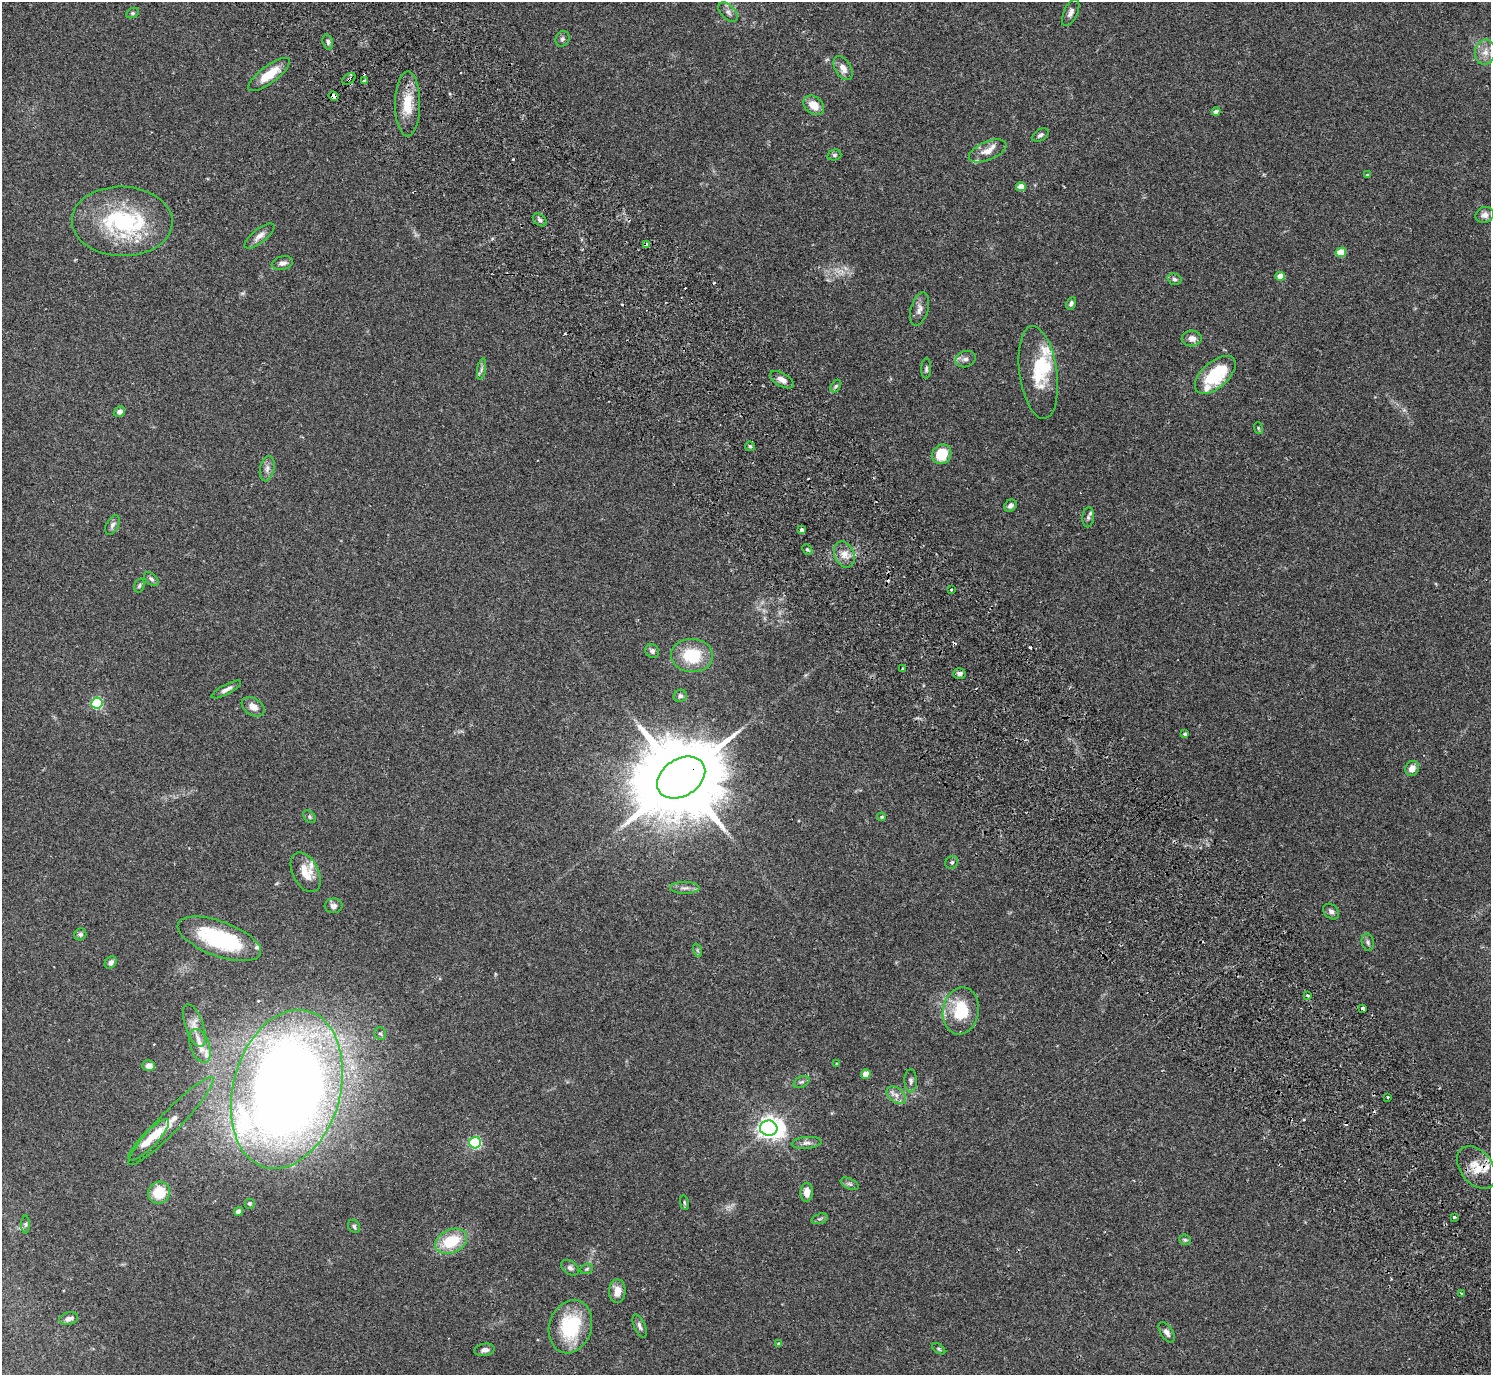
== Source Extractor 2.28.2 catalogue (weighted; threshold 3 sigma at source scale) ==
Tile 6 of 4 x 4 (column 2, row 2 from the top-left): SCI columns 1536-3024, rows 2949-4321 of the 6052 x 6035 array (HDU 1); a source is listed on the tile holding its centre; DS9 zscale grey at full resolution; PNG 1493 x 1377 px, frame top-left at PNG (2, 2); each listed source drawn as its Kron ellipse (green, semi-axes under 4 px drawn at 4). Shown black and unused: <1% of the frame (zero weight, under 2 of 3 exposures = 3% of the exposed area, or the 3 px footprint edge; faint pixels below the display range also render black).
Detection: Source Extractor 2.28.2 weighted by HDU 2 'WHT'; one run over the whole footprint, this tile lists its part. Background 0.109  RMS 0.0066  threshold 0.0297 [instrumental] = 3 sigma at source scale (4.5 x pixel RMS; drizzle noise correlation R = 1.50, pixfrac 1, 0.05/0.05 arcsec/px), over >= 5 px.
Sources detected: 137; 1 too faint to see at this stretch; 1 inside a brighter object's white glare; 8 cosmic-ray / hot-pixel residue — neither listed nor drawn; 9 inside a brighter listed object's ellipse — not listed separately; the other 118 listed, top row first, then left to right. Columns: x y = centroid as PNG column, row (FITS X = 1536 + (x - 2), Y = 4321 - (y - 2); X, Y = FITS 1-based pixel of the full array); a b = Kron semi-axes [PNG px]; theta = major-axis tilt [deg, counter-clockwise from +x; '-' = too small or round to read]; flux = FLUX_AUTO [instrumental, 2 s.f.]
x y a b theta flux
728 12 11 7 -45 2.8
132 13 7 4 27 1.1
1071 13 14 6 65 2.9
562 39 8 6 63 1.8
328 42 7 5 -73 1.6
1485 52 12 10 79 6.1
843 68 13 7 -59 5.4
269 75 25 8 37 15
349 79 7 5 33 1.9
364 81 4 3 - 1.1
333 96 5 3 - 38
408 104 32 12 90 16
814 105 11 8 -39 8.5
1216 111 4 4 - 2.2
1040 135 9 5 32 1.7
988 151 20 9 22 7
834 155 7 5 15 1.3
1367 175 4 3 - 0.76
1021 187 5 4 - 7.9
1485 215 9 7 23 3.5
540 220 7 5 -39 1.9
122 221 50 35 -2 71
260 236 18 7 38 4.1
646 244 4 3 - 3.6
1341 252 5 5 - 17
282 263 11 6 12 2.9
1280 276 5 4 - 6.3
1174 279 7 5 -16 1.6
1071 303 7 4 63 1.5
919 309 17 8 73 4
1192 338 10 8 5 4.3
966 359 10 8 21 2.8
926 368 10 5 90 1.5
481 369 11 4 79 1.7
1038 372 47 18 -82 25
1215 375 24 13 42 35
782 380 13 6 -29 4.2
836 386 7 4 59 1.1
119 412 6 5 - 2.8
1258 428 6 3 -72 0.82
750 446 5 4 - 0.98
942 454 10 9 - 17
267 469 13 7 78 3.1
1010 506 6 5 - 2.2
1088 517 10 6 84 1.8
112 525 10 6 62 2.3
802 530 4 4 - 6.2
807 549 6 4 -45 1
844 554 13 9 -67 5.9
151 579 9 5 -45 1.7
139 586 7 5 72 1.2
951 590 3 3 - 1.2
652 651 7 6 - 2
692 655 21 16 -3 26
902 669 3 2 - 0.79
959 673 6 5 - 2.1
226 689 16 5 28 3
680 696 7 6 - 1.5
97 703 6 5 - 71
253 707 12 8 -34 4.9
1185 734 3 3 - 1.3
1412 768 8 6 61 4.8
681 778 26 18 33 11000
309 817 7 5 -43 1.1
882 817 4 4 - 0.84
952 862 6 6 - 1.5
306 872 21 13 -63 12
685 888 15 6 -1 2.9
334 906 9 7 5 2.8
1331 912 9 6 -42 2.2
80 934 6 5 - 1.5
219 939 44 17 -20 60
1368 942 9 6 -79 1.6
697 950 7 4 -72 0.99
111 963 7 5 46 2
1308 996 3 3 - 1.4
1362 1008 3 3 - 3.5
961 1011 24 18 80 28
194 1025 22 9 -71 7
380 1034 6 5 - 1.3
200 1046 18 9 -70 7.2
837 1064 4 4 - 0.71
149 1066 6 5 - 4.7
866 1074 5 4 - 9.6
911 1081 11 6 -89 2.1
801 1082 8 5 26 1.6
287 1089 81 53 74 990
896 1095 11 7 -37 3.6
1387 1097 3 2 - 1.2
171 1121 60 10 46 12
769 1128 9 7 -2 470
149 1140 28 7 45 12
475 1143 6 5 - 88
806 1143 15 6 5 2.9
1477 1167 24 16 -51 14
850 1184 9 5 -26 1.7
807 1192 9 6 88 5.5
159 1193 11 10 - 18
684 1203 7 3 -81 0.83
249 1204 5 5 - 1
238 1212 4 4 - 5.2
1454 1217 3 3 - 1.9
820 1219 8 5 19 1.3
26 1224 9 4 90 1.2
354 1226 7 5 -60 1.4
1185 1240 6 5 - 1.1
451 1241 17 11 24 24
570 1268 10 6 -35 2.2
587 1269 6 5 - 0.96
617 1291 12 8 89 6.4
1461 1293 3 3 - 0.75
69 1319 9 6 12 2.7
640 1326 12 5 -66 2.3
570 1327 27 21 73 43
1167 1332 11 6 -57 2.7
779 1344 4 4 - 1.2
939 1349 7 4 -36 0.93
485 1350 10 6 10 2.8
Overlapping masked pixels (flux is a lower limit): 6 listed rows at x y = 349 79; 333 96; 646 244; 802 530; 681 778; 1477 1167